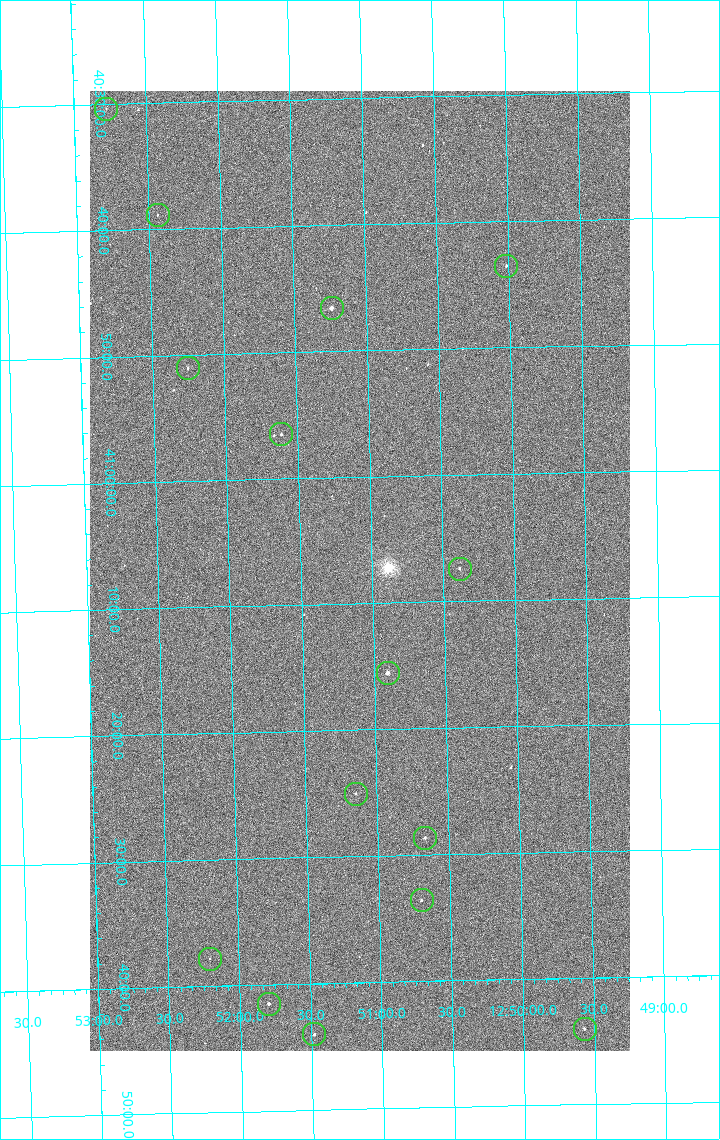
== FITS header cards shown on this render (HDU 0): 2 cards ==
NAXIS1  =                 1080 / length of data axis 1
NAXIS2  =                 1920 / length of data axis 2

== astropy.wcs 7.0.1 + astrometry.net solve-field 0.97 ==
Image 1080 x 1920 px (HDU 0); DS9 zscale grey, zoomed out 1/2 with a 90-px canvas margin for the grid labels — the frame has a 2x2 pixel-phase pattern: the four 2x2 pixel phases sit at different levels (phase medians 999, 849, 798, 999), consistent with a one-shot-colour (mosaic) sensor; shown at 1/2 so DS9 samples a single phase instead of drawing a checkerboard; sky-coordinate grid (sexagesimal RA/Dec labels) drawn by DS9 from the SOLVED WCS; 15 Tycho-2 reference stars matched to detected sources circled (green)
Header WCS: none
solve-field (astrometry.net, Tycho-2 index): SOLVED blind (the file carries no WCS)
Solved WCS: RA---TAN-SIP/DEC--TAN-SIP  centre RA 12:51:05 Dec +41:07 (192.77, +41.12 deg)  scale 2.38 arcsec/px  FOV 42.8' x 76.0'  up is -179 deg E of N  parity flipped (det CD > 0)
(file carries no celestial WCS; the grid is the blind solution)
Tycho-2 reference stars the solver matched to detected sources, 15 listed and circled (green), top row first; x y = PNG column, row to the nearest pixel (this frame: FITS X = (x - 90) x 2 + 1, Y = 1920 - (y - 91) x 2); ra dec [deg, ICRS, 3 dp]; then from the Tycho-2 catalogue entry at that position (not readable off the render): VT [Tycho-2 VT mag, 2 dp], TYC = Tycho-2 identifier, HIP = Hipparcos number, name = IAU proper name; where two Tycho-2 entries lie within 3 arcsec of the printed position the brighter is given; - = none
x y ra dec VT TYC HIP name
106 109 193.194 +40.505 12.48 3021-1340-1 - -
158 216 193.109 +40.648 12.32 3021-1216-1 - -
506 266 192.504 +40.725 11.86 3021-1162-1 - -
332 308 192.810 +40.776 9.69 3021-1108-1 - -
188 368 193.064 +40.851 11.36 3021-1025-1 - -
281 434 192.903 +40.941 11.82 3021-941-1 - -
460 569 192.596 +41.123 11.21 3021-53-1 - -
388 674 192.726 +41.259 9.76 3023-213-1 62700 -
356 794 192.787 +41.417 12.26 3023-139-1 - -
425 838 192.667 +41.478 11.08 3023-113-1 - -
422 900 192.675 +41.560 11.35 3023-88-1 - -
210 959 193.051 +41.631 12.16 3023-47-1 - -
268 1004 192.949 +41.692 10.25 3023-19-1 - -
584 1029 192.392 +41.734 11.39 3023-243-1 - -
314 1034 192.870 +41.734 10.72 3023-898-1 - -